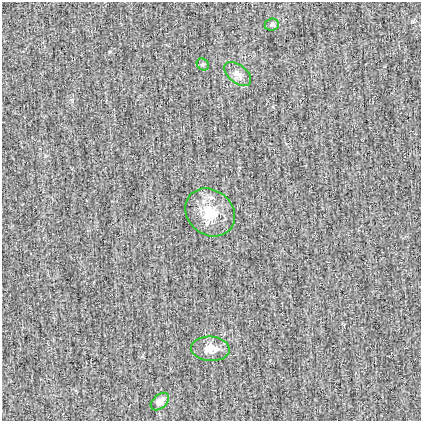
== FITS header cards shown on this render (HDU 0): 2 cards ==
NAXIS1  =                  419
NAXIS2  =                  419

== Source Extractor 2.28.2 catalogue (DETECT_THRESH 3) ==
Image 419 x 419 px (HDU 0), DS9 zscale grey, 1 PNG px = 1 image px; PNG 423 x 423 px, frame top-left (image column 1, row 419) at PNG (2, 2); each listed source drawn as its Kron ellipse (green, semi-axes under 4 px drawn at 4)
Background -0.00132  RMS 0.03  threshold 0.0901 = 3 sigma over >= 5 px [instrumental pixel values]
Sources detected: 6; all 6 listed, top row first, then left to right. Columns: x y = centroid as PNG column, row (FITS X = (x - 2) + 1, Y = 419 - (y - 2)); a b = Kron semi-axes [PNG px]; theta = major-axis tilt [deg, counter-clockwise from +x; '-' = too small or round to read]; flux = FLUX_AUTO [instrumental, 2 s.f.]
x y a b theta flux
272 25 7 6 - 5.6
203 64 6 5 - 3.4
238 74 15 9 -38 15
210 212 26 22 -40 58
210 349 19 12 -4 24
160 402 11 6 43 17